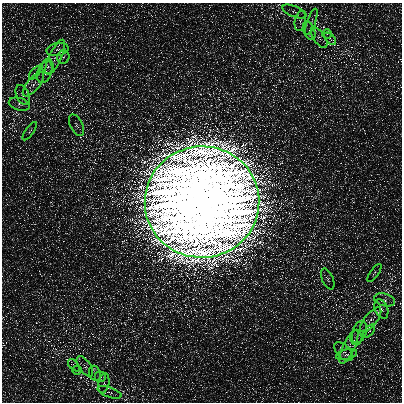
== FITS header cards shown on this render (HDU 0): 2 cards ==
NAXIS1  =                  400
NAXIS2  =                  400

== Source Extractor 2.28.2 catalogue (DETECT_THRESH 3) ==
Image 400 x 400 px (HDU 0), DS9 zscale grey, 1 PNG px = 1 image px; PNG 404 x 404 px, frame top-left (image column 1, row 400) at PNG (2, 3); each listed source drawn as its Kron ellipse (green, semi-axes under 4 px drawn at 4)
Background 594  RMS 980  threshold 2930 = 3 sigma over >= 5 px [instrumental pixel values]
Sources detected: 37; all 37 listed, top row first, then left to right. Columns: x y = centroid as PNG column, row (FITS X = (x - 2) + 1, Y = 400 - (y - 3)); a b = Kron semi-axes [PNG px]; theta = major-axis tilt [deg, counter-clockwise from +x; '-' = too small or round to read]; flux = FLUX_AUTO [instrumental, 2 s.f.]
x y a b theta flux
294 11 13 5 -22 2.5e+05
300 21 10 5 79 2.4e+05
311 22 14 4 71 2.3e+05
309 31 10 5 -69 2.5e+05
327 34 4 4 - 9.2e+04
319 38 11 5 -55 3.1e+05
330 39 7 3 -46 1.1e+05
58 49 11 6 11 3.6e+05
55 57 19 6 65 5.5e+05
63 57 6 6 - 2.0e+05
48 66 8 6 -90 2.2e+05
45 72 12 7 70 3.7e+05
35 73 7 4 51 1.3e+05
33 84 15 6 51 4.4e+05
23 95 10 6 -67 2.9e+05
19 104 11 6 -15 3.2e+05
76 125 12 6 -62 2.6e+05
30 131 11 4 54 1.6e+05
202 202 57 55 6 1.1e+09
374 273 10 4 54 1.4e+05
328 279 11 5 -66 2.3e+05
385 300 11 6 -15 3.1e+05
381 309 10 6 -67 2.8e+05
371 320 15 6 51 4.4e+05
369 331 7 4 51 1.4e+05
359 332 12 7 70 3.7e+05
356 338 8 6 -90 2.3e+05
349 347 18 6 65 4.8e+05
344 352 12 6 -46 3.8e+05
346 355 11 5 12 2.6e+05
74 365 7 3 -46 1.1e+05
85 366 11 5 -55 3.0e+05
77 370 4 4 - 9.1e+04
95 373 8 5 -69 1.9e+05
100 377 6 5 - 1.6e+05
104 383 10 5 79 2.3e+05
110 392 12 5 -18 2.1e+05